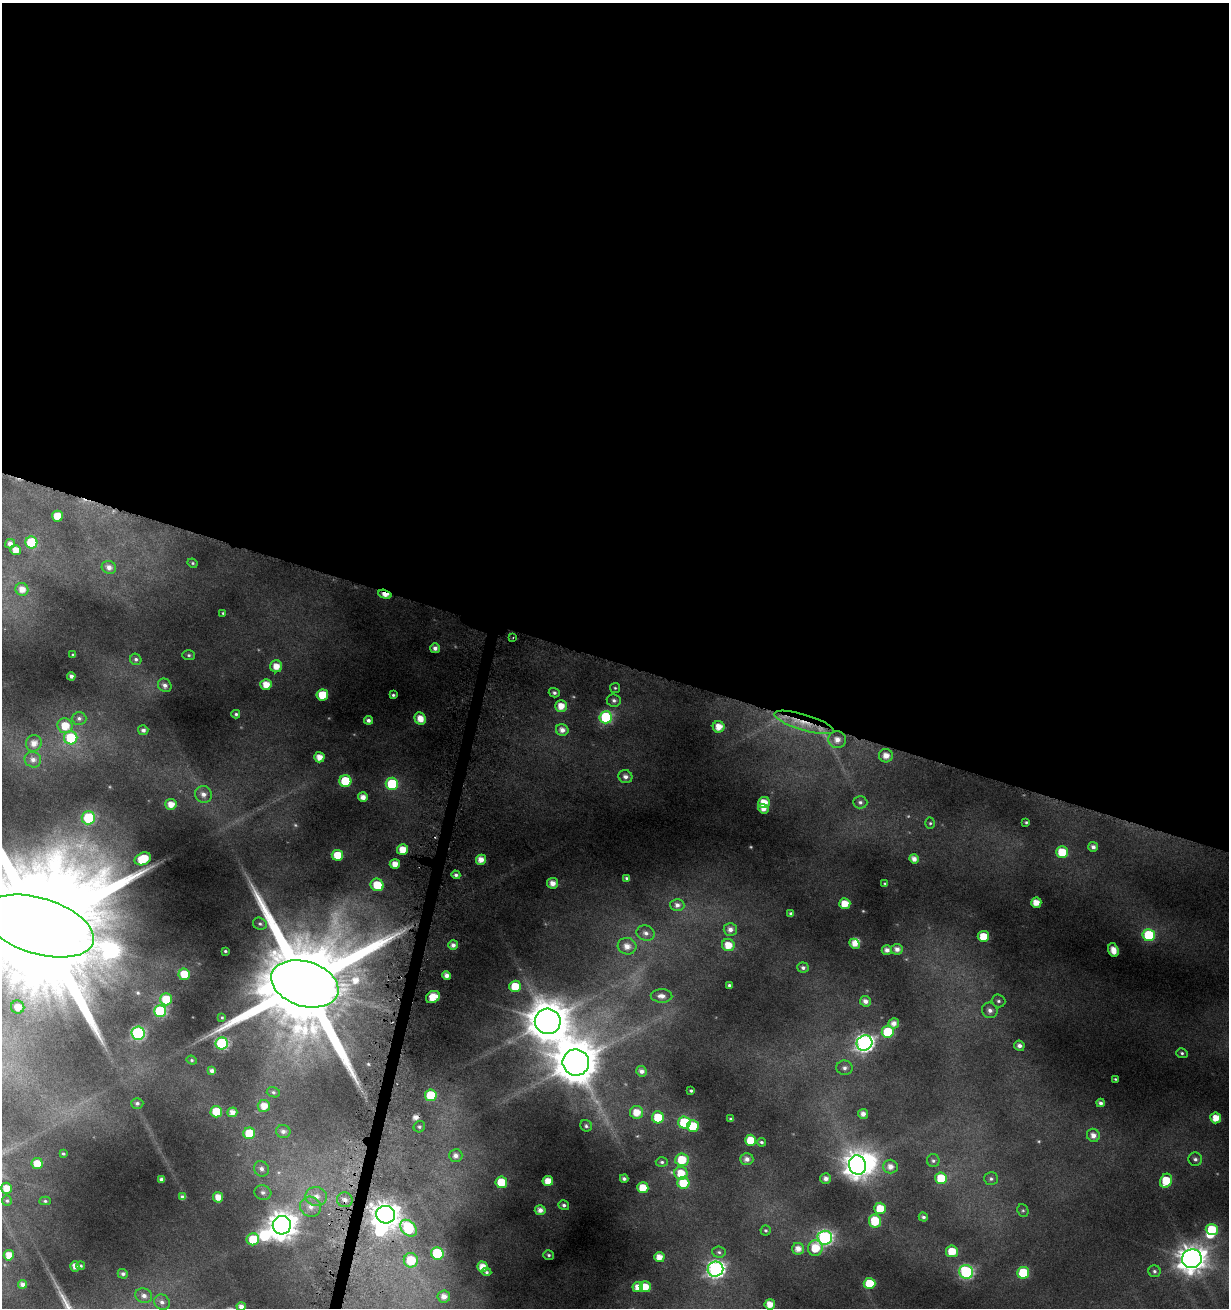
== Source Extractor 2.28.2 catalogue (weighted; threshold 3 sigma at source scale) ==
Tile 3 of 4 x 4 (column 3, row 1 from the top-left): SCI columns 2685-3911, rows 3940-5245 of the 5462 x 5246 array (HDU 1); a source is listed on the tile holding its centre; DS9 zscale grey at full resolution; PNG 1231 x 1310 px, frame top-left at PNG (2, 3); each listed source drawn as its Kron ellipse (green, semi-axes under 4 px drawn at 4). Shown black and unused: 51% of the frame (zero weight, under 4 of 8 exposures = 2% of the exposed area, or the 3 px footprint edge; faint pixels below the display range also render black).
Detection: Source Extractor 2.28.2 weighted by HDU 2 'WHT'; one run over the whole footprint, this tile lists its part. Background 0.0173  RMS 0.0094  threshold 0.0386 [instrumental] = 3 sigma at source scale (4.09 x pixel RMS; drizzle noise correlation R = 1.36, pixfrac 0.8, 0.0396/0.0396 arcsec/px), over >= 5 px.
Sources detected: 219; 7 too faint to see at this stretch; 4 inside a brighter object's white glare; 1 cosmic-ray / hot-pixel residue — neither listed nor drawn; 1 inside a brighter listed object's ellipse — not listed separately; the other 206 listed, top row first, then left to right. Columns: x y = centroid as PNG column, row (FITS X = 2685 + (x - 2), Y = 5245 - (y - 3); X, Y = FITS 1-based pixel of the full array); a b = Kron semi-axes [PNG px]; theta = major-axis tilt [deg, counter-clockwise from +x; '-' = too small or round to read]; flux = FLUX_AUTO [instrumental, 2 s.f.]
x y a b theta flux
57 516 5 5 - 17
31 542 6 6 - 47
10 544 5 4 - 4.4
16 550 5 5 - 9.6
193 563 5 3 - 1.1
109 567 7 6 - 5.1
22 589 6 6 - 8.1
385 594 7 4 -18 11
223 613 4 4 - 1
513 637 3 2 - 0.84
435 648 5 5 - 4.5
73 654 4 2 - 0.75
189 655 6 5 - 1.7
136 659 6 5 - 2
276 666 6 6 - 11
71 676 4 4 - 3.3
165 685 7 6 - 3.5
266 685 5 5 - 12
615 688 5 5 - 1.3
554 693 5 4 - 2.3
322 695 6 5 - 25
393 695 3 3 - 1.6
614 700 7 6 - 2.8
561 706 6 5 - 12
236 714 4 4 - 1.7
606 717 6 6 - 94
79 718 7 6 - 2.9
420 719 6 5 - 11
368 720 4 4 - 3.1
804 722 31 8 -17 24
65 726 8 7 - 18
719 727 6 6 - 11
143 730 5 5 - 2.8
562 730 6 6 - 6.7
71 738 7 6 - 42
837 740 9 8 - 8.1
34 743 8 8 - 8.2
886 756 7 6 - 8.8
319 757 5 5 - 9.4
33 760 8 7 - 4.8
625 777 7 6 - 4.1
345 781 6 6 - 46
392 784 6 6 - 56
203 794 8 8 - 5.6
363 797 5 5 - 7.5
764 802 6 5 - 14
860 802 7 6 - 2.7
171 804 5 5 - 11
763 809 5 4 - 6.7
88 818 6 6 - 54
1026 822 4 4 - 1.2
930 823 6 5 - 1.4
1093 847 5 5 - 3.6
402 850 5 5 - 15
1062 852 6 5 - 25
337 855 6 5 - 24
143 859 8 6 24 31
914 859 5 4 - 5.6
481 860 5 5 - 9.5
395 864 5 5 - 9.9
456 875 4 4 - 2.4
627 878 4 4 - 1.6
553 883 5 5 - 7.6
885 883 4 3 - 0.92
377 885 6 6 - 25
1036 903 5 5 - 11
845 904 5 5 - 15
677 905 7 6 - 4.4
791 913 4 3 - 1.9
260 924 7 6 - 2
39 926 57 28 -17 57000
730 929 6 6 - 4.9
646 933 9 7 -17 4.4
1149 935 6 6 - 58
983 936 5 5 - 19
855 944 5 4 - 7.6
453 945 5 4 - 4
728 945 6 6 - 14
627 946 9 8 - 8.5
897 949 6 5 - 5
887 950 5 4 - 4.7
1113 950 7 5 -71 10
225 951 3 3 - 1.1
803 968 6 5 - 2.5
184 974 5 5 - 19
447 975 4 4 - 5.1
305 984 34 22 -17 30000
729 985 3 3 - 1.9
515 986 6 5 - 22
661 996 11 6 -2 5.5
433 997 7 5 33 17
166 999 6 6 - 25
865 1001 5 5 - 4.7
998 1001 7 6 - 2.4
18 1007 6 6 - 9.7
990 1010 8 7 - 4.6
160 1011 6 6 - 92
222 1017 3 3 - 0.89
548 1021 13 12 - 2900
894 1023 5 5 - 5.6
888 1032 6 6 - 43
138 1033 7 6 - 150
222 1043 6 6 - 110
864 1043 8 7 - 350
1019 1046 5 5 - 4.1
1182 1053 6 5 - 1.7
192 1060 5 4 - 1.2
576 1062 13 13 - 3400
844 1068 8 7 - 3.6
212 1071 4 4 - 3.2
642 1071 5 5 - 4.5
1115 1079 3 3 - 0.91
691 1091 4 3 - 1.4
273 1092 6 5 - 1.8
431 1095 6 6 - 29
137 1103 6 5 - 2.3
1101 1103 4 4 - 2.9
264 1106 6 6 - 10
216 1112 6 5 - 24
232 1112 5 4 - 7.2
637 1112 6 6 - 14
863 1114 5 5 - 5.6
658 1117 6 6 - 24
1216 1118 5 5 - 12
731 1119 4 3 - 1.4
684 1123 6 6 - 54
586 1126 6 5 - 1.8
693 1126 6 6 - 26
419 1127 6 5 - 1.9
283 1131 7 6 - 3.9
249 1133 6 6 - 28
1093 1135 7 6 - 6.1
751 1140 5 5 - 22
761 1142 4 4 - 1.6
63 1154 4 3 - 1.1
456 1155 7 6 - 5.4
747 1159 6 6 - 4.9
1195 1159 7 6 - 2.9
682 1160 6 6 - 24
933 1161 6 6 - 2.2
662 1162 6 4 -1 1.8
37 1164 5 5 - 17
857 1165 10 8 -72 900
890 1167 7 7 - 6.8
261 1169 8 7 - 4
681 1173 6 6 - 18
826 1178 5 5 - 4.8
941 1178 6 6 - 26
161 1179 4 4 - 3.1
624 1179 4 3 - 2.2
991 1179 7 6 - 2.3
548 1181 5 5 - 12
1166 1181 7 6 - 25
501 1182 6 5 - 26
683 1183 6 6 - 24
6 1188 5 5 - 12
643 1188 5 5 - 17
263 1192 8 7 - 3.4
316 1196 11 9 -9 7.9
182 1197 4 4 - 2.2
218 1197 5 5 - 8.8
345 1200 8 7 - 4.9
7 1201 5 5 - 1.6
45 1201 5 4 - 1.4
564 1205 5 5 - 2.3
311 1207 10 10 - 7.5
880 1208 6 5 - 18
540 1210 5 5 - 6.1
1023 1210 6 5 - 1.7
386 1215 9 8 - 1000
923 1217 5 4 - 2.2
875 1221 6 6 - 24
282 1225 9 9 - 1300
408 1228 9 7 -45 63
766 1230 5 5 - 1.5
1212 1230 6 5 - 27
825 1238 7 7 - 200
253 1239 6 6 - 28
815 1248 8 7 - 21
798 1249 6 6 - 7.7
952 1251 6 6 - 19
719 1252 7 5 -6 2.2
437 1253 6 6 - 53
9 1255 5 5 - 9.8
549 1255 5 4 - 1.7
659 1257 5 5 - 9.7
1192 1259 10 9 - 1200
411 1260 7 7 - 31
75 1266 5 4 - 5.2
80 1266 4 3 - 1.3
482 1267 5 5 - 10
715 1269 8 7 - 310
1154 1271 6 6 - 2.1
486 1272 5 4 - 1.5
966 1272 7 6 - 140
1023 1273 6 6 - 44
123 1274 5 5 - 2.6
869 1283 6 5 - 25
22 1284 4 4 - 4.2
638 1287 5 5 - 8.7
645 1287 5 5 - 15
144 1296 8 7 - 4.8
444 1296 6 6 - 6.8
162 1302 8 7 - 4
770 1304 5 5 - 11
241 1307 4 4 - 4.4
Overlapping masked pixels (flux is a lower limit): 4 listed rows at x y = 385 594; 804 722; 305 984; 345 1200
Isophote crosses this tile's border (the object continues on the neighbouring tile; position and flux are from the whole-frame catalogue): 2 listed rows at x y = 39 926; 241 1307